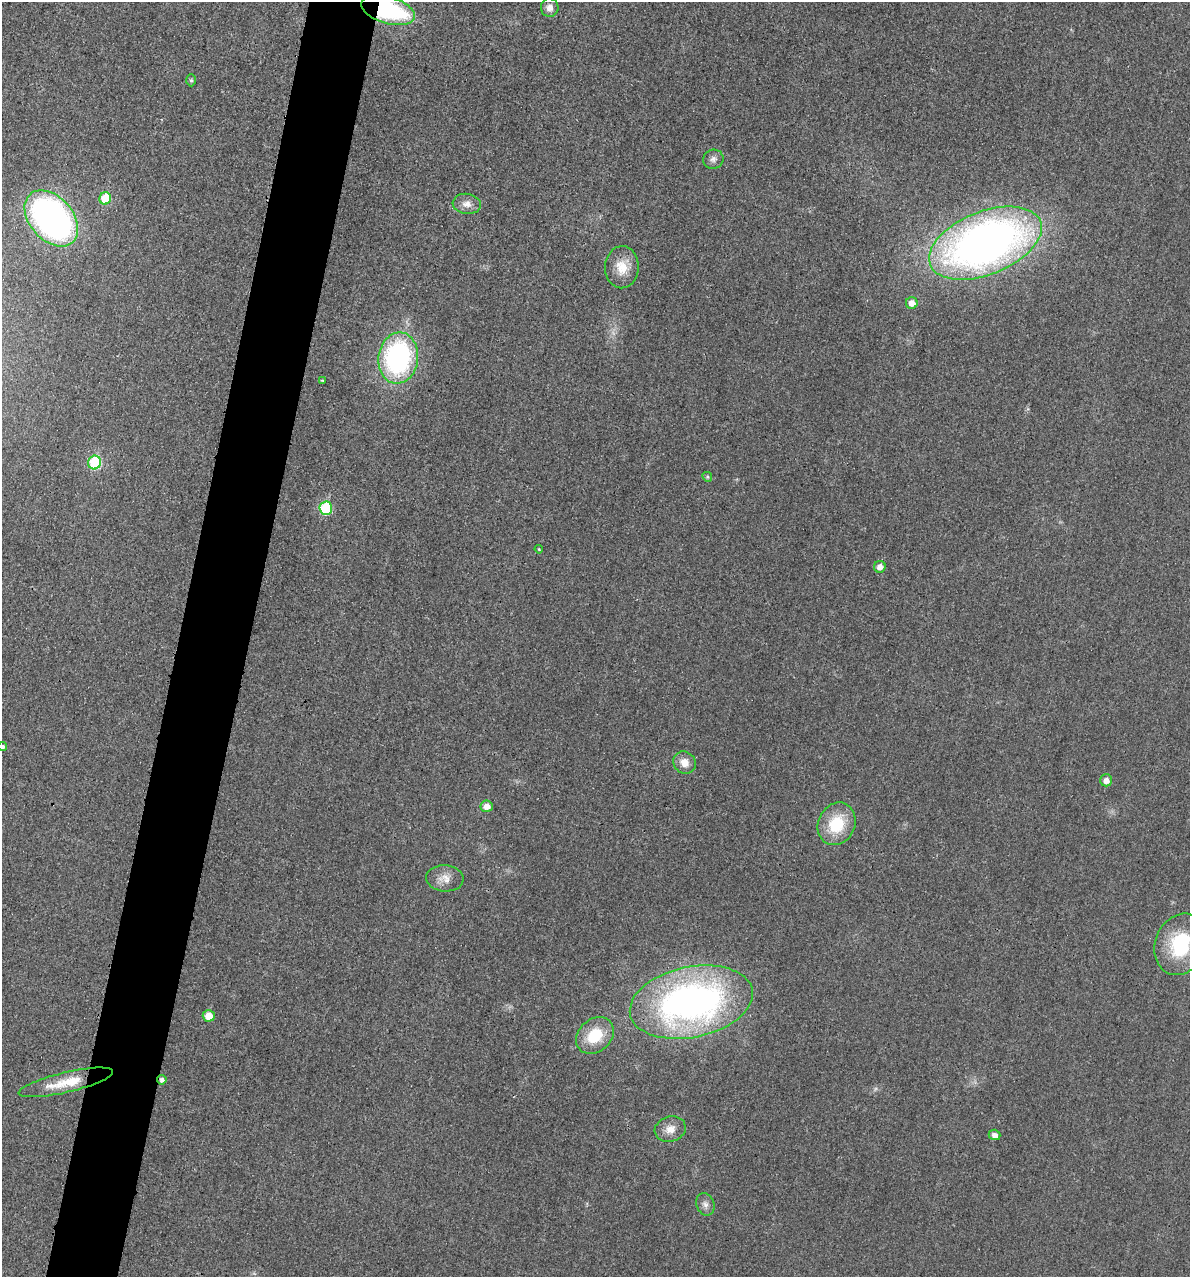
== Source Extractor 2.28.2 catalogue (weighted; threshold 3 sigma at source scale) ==
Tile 7 of 4 x 4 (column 3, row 2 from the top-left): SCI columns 2517-3704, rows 2570-3844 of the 5154 x 5142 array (HDU 1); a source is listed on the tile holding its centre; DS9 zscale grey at full resolution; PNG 1192 x 1279 px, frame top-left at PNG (2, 2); each listed source drawn as its Kron ellipse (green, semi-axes under 4 px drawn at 4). Shown black and unused: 6% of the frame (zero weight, under 3 of 4 exposures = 2% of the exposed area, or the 3 px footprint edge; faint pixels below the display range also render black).
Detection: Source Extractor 2.28.2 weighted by HDU 2 'WHT'; one run over the whole footprint, this tile lists its part. Background 0.0179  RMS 0.0055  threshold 0.0248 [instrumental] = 3 sigma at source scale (4.5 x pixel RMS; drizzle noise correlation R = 1.50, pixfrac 1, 0.05/0.05 arcsec/px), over >= 5 px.
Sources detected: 34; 2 too faint to see at this stretch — neither listed nor drawn; the other 32 listed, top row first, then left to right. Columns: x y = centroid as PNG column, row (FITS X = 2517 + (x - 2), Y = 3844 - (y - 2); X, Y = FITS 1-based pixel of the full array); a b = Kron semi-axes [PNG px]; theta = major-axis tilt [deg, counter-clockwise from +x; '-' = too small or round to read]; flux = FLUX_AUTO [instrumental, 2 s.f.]
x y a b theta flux
550 8 9 9 - 3.7
388 10 28 13 -16 77
191 80 6 5 - 0.93
713 159 10 9 - 2.7
105 198 6 5 - 19
467 204 14 10 -7 4.4
51 218 32 21 -48 210
985 243 59 31 22 410
622 267 21 17 88 11
912 303 6 6 - 4.7
398 358 26 20 82 110
322 380 4 2 - 0.4
94 462 7 6 - 38
707 477 5 4 - 0.75
326 508 7 6 - 34
539 549 4 3 - 0.5
880 567 6 6 - 4.2
3 747 4 4 - 1.3
684 763 12 10 -46 6
1106 780 6 6 - 3.8
487 806 6 6 - 4.9
837 824 22 18 64 24
445 878 19 13 -5 6.3
1181 944 31 25 67 39
691 1002 62 35 12 250
209 1016 6 6 - 9.1
595 1035 21 16 41 20
162 1080 4 4 - 1.8
66 1082 48 10 13 17
670 1129 16 12 18 6.5
995 1135 6 5 - 3
705 1204 11 9 -68 3.1
Overlapping masked pixels (flux is a lower limit): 2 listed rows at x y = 388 10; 162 1080
Isophote crosses this tile's border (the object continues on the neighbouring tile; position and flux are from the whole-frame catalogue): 3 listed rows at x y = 388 10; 3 747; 1181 944